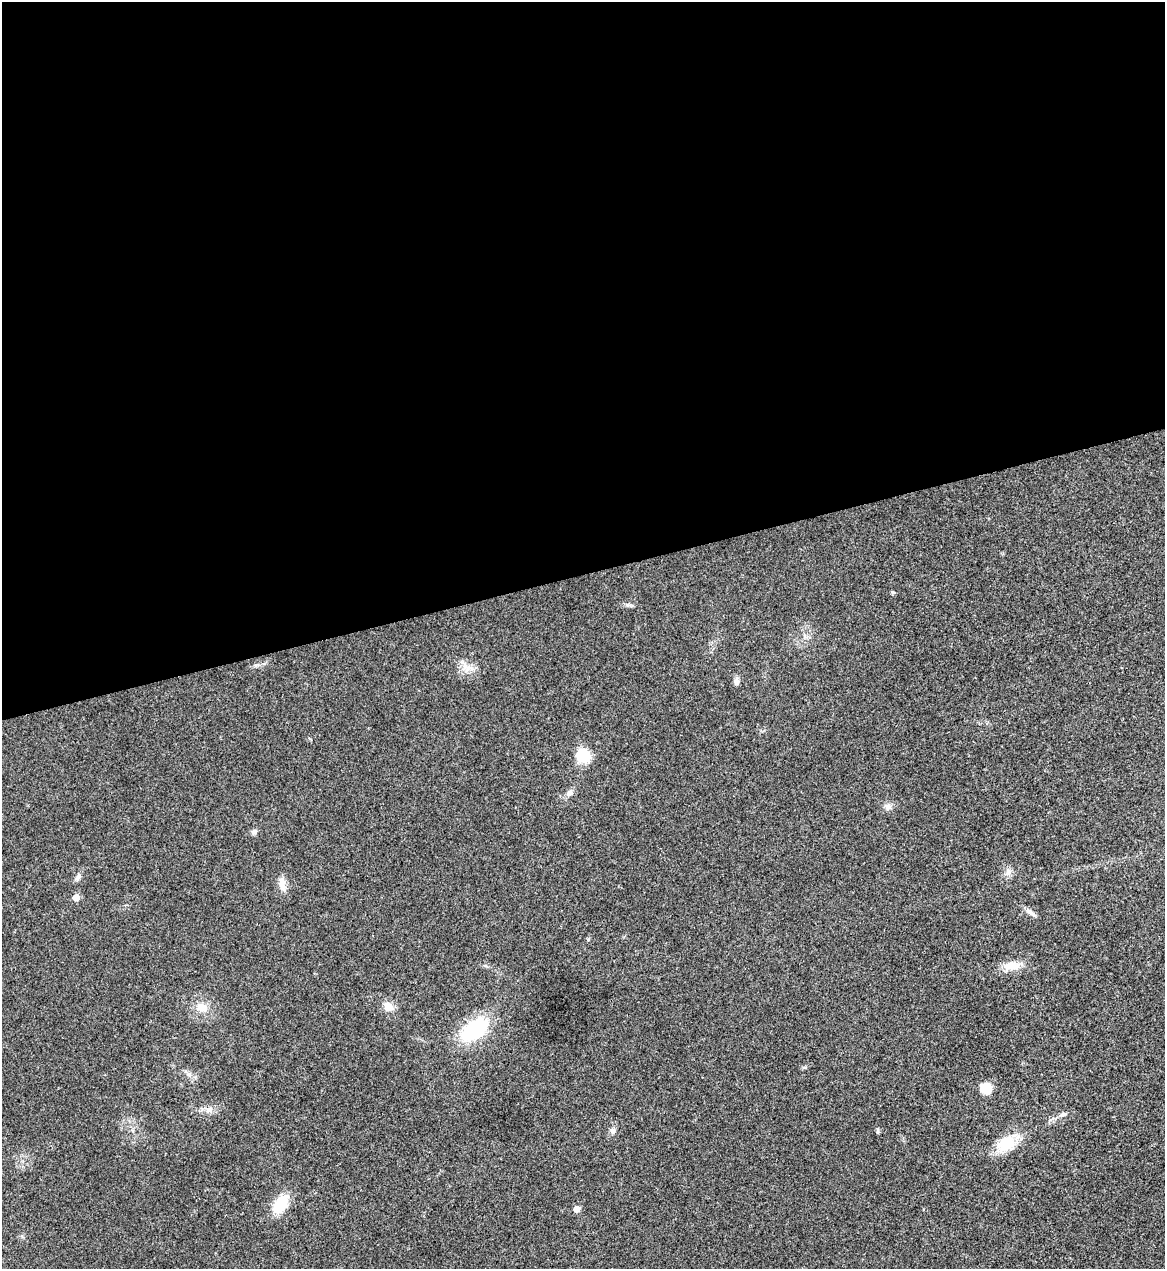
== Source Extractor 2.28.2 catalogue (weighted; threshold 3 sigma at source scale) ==
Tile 2 of 4 x 4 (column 2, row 1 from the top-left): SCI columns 1307-2469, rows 3804-5070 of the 5055 x 5071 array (HDU 1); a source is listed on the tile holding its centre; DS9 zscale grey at full resolution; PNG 1167 x 1271 px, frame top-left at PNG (2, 2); no overlay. Shown black and unused: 45% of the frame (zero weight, under 3 of 4 exposures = <1% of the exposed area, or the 3 px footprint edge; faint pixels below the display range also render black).
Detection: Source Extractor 2.28.2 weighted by HDU 2 'WHT'; one run over the whole footprint, this tile lists its part. Background 0.0197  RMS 0.0042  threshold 0.0189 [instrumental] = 3 sigma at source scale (4.5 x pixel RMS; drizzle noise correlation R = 1.50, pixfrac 1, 0.05/0.05 arcsec/px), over >= 5 px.
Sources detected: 24; all 24 listed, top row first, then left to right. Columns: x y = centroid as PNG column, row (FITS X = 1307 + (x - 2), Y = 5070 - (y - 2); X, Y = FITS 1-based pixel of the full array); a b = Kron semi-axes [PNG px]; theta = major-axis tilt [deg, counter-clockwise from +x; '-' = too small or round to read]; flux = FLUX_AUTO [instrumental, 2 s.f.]
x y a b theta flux
465 666 7 6 - 1.9
736 682 8 6 -89 1.5
583 755 15 13 -23 10
570 793 11 7 17 1.7
888 806 8 8 - 1.8
254 832 7 6 - 1.3
1008 872 9 8 - 2
282 883 18 8 -83 3.6
76 897 5 5 - 3.9
1031 913 16 5 -35 1.8
1011 966 21 11 2 5.8
388 1006 13 10 -49 3.6
202 1007 16 10 -22 4.4
474 1030 31 17 38 31
804 1067 6 4 -18 0.51
189 1074 7 4 -19 0.94
986 1089 12 10 -14 6.4
209 1109 7 6 - 1.4
1063 1114 8 5 10 1.1
613 1130 7 7 - 1.3
877 1131 6 4 -72 0.58
1005 1144 25 17 30 12
281 1204 18 11 60 13
577 1209 6 5 - 3
Unlisted compact peaks at least as high as the median listed source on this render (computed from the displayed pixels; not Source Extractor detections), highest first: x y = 893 592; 256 665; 627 605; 588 939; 78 877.